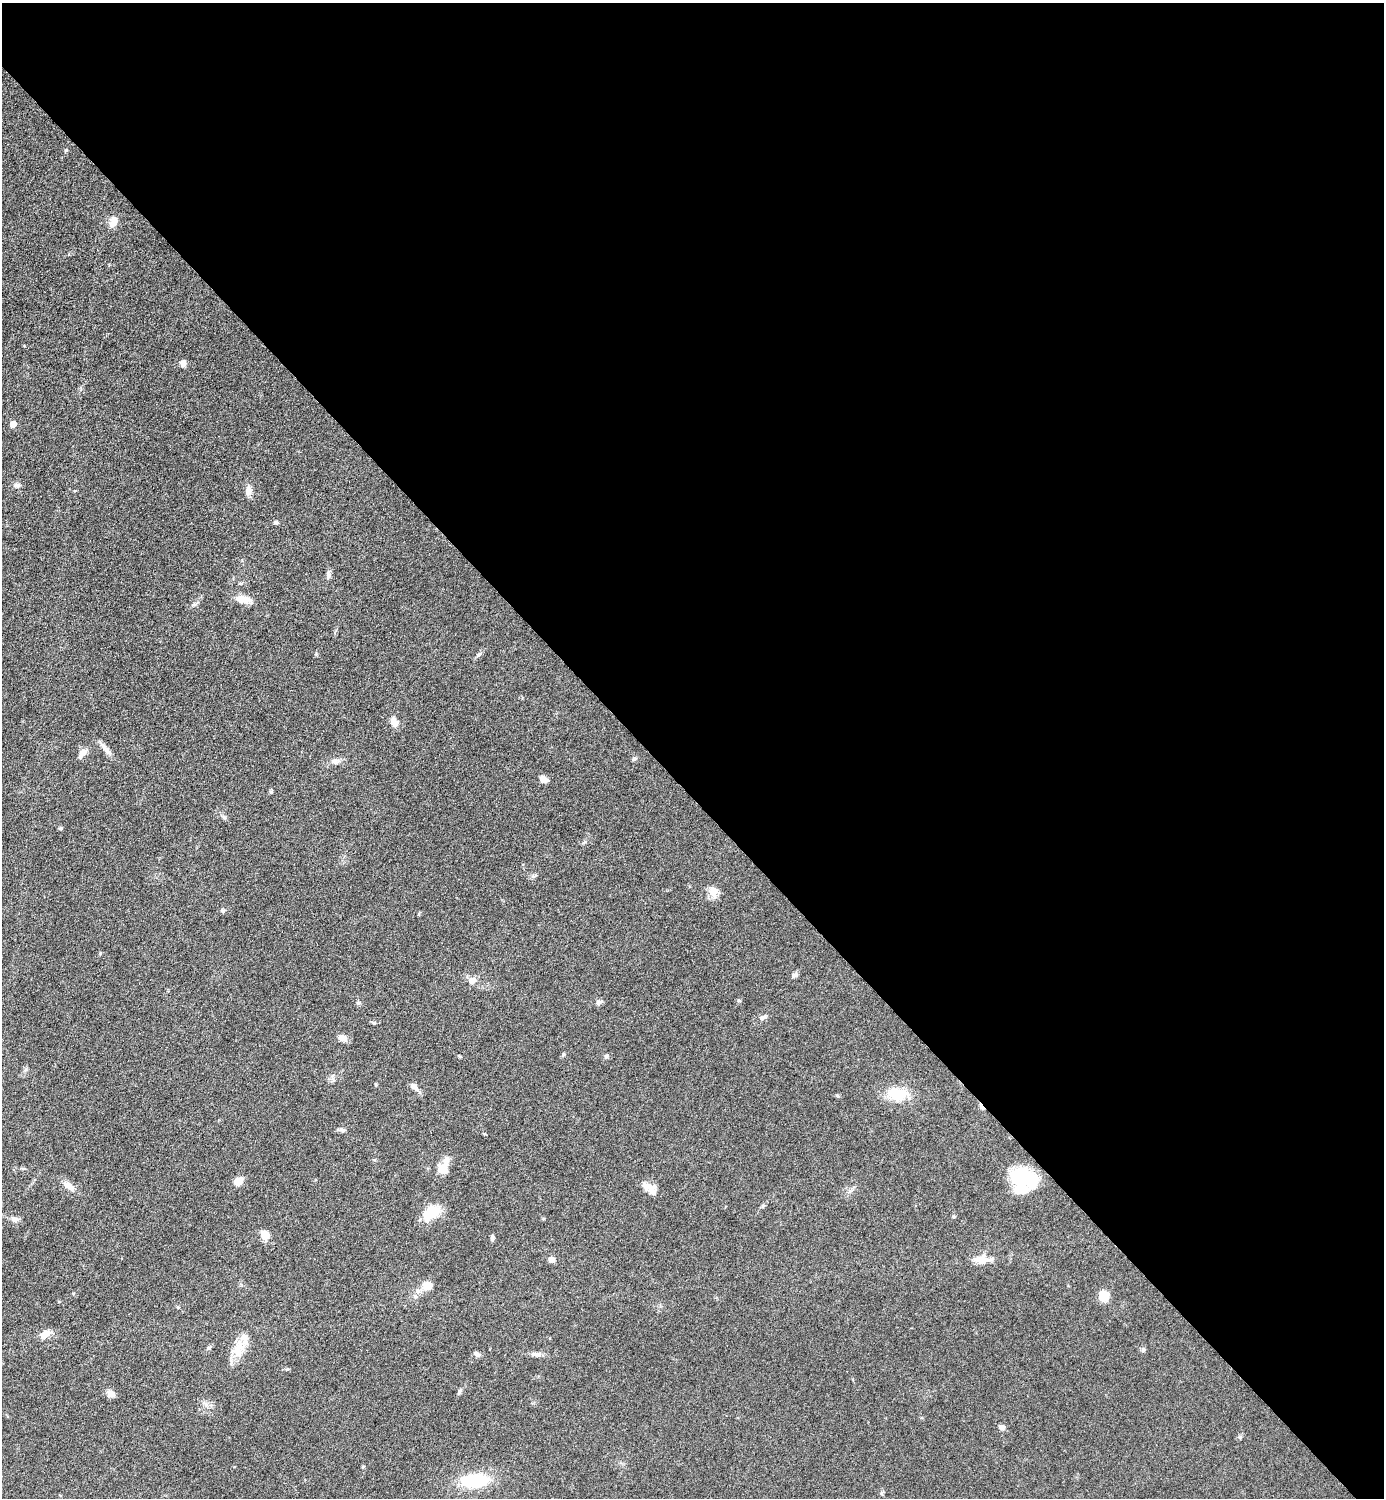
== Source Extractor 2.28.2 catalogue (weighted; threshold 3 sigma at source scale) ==
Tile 8 of 4 x 4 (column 4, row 2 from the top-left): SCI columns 4453-5834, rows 2999-4494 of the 6002 x 6002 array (HDU 1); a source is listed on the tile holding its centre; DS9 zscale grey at full resolution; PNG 1386 x 1500 px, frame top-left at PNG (2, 3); no overlay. Shown black and unused: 53% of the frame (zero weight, under 6 of 12 exposures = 1% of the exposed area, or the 3 px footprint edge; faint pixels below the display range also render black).
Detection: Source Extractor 2.28.2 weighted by HDU 2 'WHT'; one run over the whole footprint, this tile lists its part. Background 0.087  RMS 0.0038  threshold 0.0156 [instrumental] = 3 sigma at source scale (4.09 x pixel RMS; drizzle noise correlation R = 1.36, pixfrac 0.8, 0.05/0.05 arcsec/px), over >= 5 px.
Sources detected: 63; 1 inside a brighter object's white glare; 1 cosmic-ray / hot-pixel residue — not listed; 3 inside a brighter listed object's ellipse — not listed separately; the other 58 listed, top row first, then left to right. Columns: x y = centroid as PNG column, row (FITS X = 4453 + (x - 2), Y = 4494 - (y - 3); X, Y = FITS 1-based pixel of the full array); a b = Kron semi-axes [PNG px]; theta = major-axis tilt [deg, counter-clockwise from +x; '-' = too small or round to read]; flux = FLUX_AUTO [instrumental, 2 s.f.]
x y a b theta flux
66 150 5 4 - 0.42
113 221 14 8 69 3.1
183 364 7 6 - 2
13 424 5 4 - 4.3
17 485 9 6 -8 1.1
249 491 12 8 87 2.2
276 522 6 4 -1 0.59
328 575 12 4 87 1
243 599 24 9 -8 3.6
194 604 7 4 1 0.62
479 655 9 4 38 0.76
394 722 12 9 -59 2.3
106 749 26 6 -48 2.4
82 753 14 7 48 2.2
634 759 6 5 - 0.72
335 761 11 8 -14 1.6
543 779 8 6 -32 2.7
271 792 5 4 - 0.45
60 828 5 4 - 0.46
713 892 15 12 -85 3.2
222 910 6 5 - 0.71
794 975 8 6 40 1
472 980 9 9 - 2.1
359 1002 6 4 -1 0.52
599 1002 9 7 18 0.99
762 1017 11 6 19 1.2
374 1023 5 5 - 0.5
342 1038 11 8 -15 2.2
606 1056 6 5 - 0.77
414 1086 9 6 -37 1.9
897 1094 22 13 -10 11
343 1130 7 6 - 0.84
443 1169 12 11 - 3.5
1022 1177 34 18 -16 18
238 1181 11 8 38 3
68 1186 17 7 -39 3.2
650 1188 18 10 -34 3.6
763 1206 7 4 45 0.58
432 1212 22 16 16 7.7
14 1219 9 7 3 1.5
265 1235 9 7 -68 4.5
492 1238 7 4 87 0.84
980 1259 19 12 -1 4.3
551 1260 6 6 - 2.1
428 1286 13 10 34 3.6
1104 1296 10 8 -89 5.6
45 1334 14 8 38 2.8
209 1348 6 5 - 0.62
238 1349 27 16 79 6.8
1143 1350 7 5 88 0.68
477 1354 9 5 -38 1
536 1354 15 6 0 1.6
459 1392 9 5 57 0.77
111 1394 11 8 -31 1.9
1002 1427 7 6 - 1.6
363 1467 4 4 - 0.39
475 1480 27 14 5 18
881 1493 6 4 -90 0.56
Unlisted compact peaks at least as high as the median listed source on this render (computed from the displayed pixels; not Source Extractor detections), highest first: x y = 563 1054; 1240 1437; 100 953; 224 817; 837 1095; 316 654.